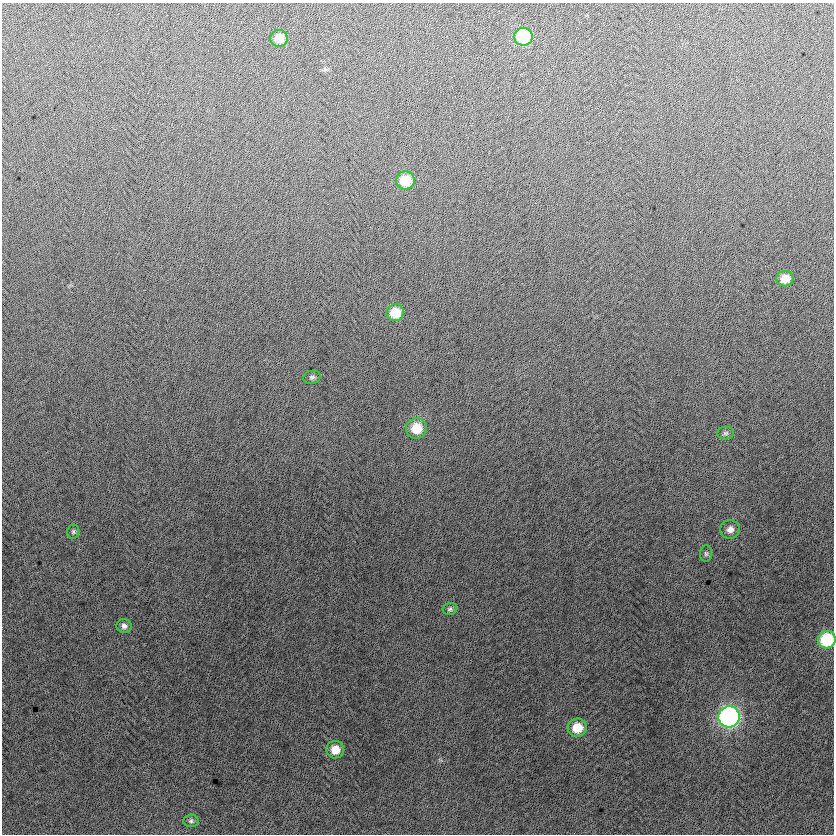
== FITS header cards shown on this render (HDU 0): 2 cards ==
NAXIS1  =                  832
NAXIS2  =                  832

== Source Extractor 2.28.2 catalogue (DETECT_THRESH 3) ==
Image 832 x 832 px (HDU 0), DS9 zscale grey, 1 PNG px = 1 image px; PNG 836 x 836 px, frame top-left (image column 1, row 832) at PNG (2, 3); each listed source drawn as its Kron ellipse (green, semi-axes under 4 px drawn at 4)
Background -2.41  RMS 13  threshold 38.6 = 3 sigma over >= 5 px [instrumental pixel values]
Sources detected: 18; all 18 listed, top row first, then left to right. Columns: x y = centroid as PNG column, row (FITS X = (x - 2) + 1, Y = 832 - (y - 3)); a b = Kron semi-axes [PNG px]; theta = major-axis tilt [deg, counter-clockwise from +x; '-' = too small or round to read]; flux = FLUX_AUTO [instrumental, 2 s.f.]
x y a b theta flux
523 37 9 9 - 60000
279 38 8 8 - 12000
405 181 9 9 - 26000
785 279 8 8 - 13000
395 313 9 8 - 19000
312 377 9 6 9 2200
416 428 10 10 - 20000
726 433 8 6 1 2200
730 529 10 9 - 5700
73 532 7 6 - 1900
706 554 8 6 -88 2000
450 609 7 6 - 2000
124 626 7 7 - 3300
827 640 9 8 - 52000
729 717 11 10 - 270000
577 728 9 9 - 19000
335 750 9 8 - 12000
191 821 7 6 - 2200
At the frame edge (FLAGS 8, measured only in part): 1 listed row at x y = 827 640